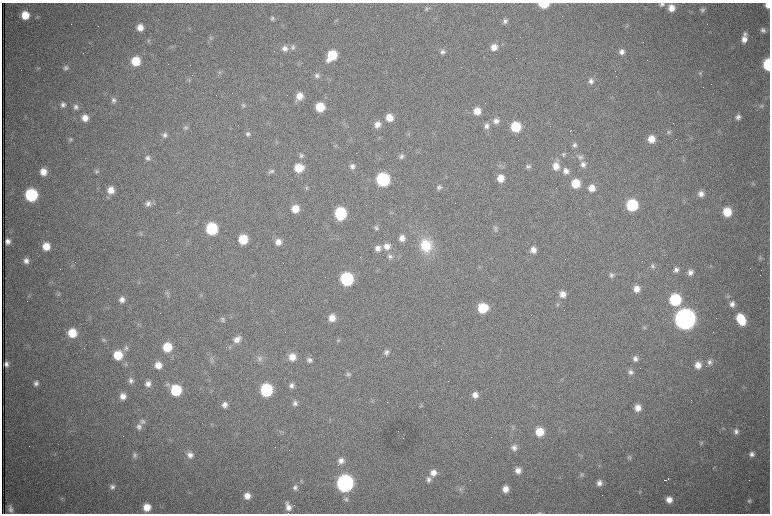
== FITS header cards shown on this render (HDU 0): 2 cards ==
NAXIS1  =                 1536 /fastest changing axis
NAXIS2  =                 1023 /next to fastest changing axis

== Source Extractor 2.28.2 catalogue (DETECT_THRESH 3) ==
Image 1536 x 1023 px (HDU 0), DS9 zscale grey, zoomed out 1/2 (1 PNG px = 2 x 2 image px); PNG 772 x 516 px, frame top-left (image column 1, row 1022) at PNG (2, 3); no overlay
Background 1030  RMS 16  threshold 47.7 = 3 sigma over >= 5 px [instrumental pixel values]
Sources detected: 255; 61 cannot appear on this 1/2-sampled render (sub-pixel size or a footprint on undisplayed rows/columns) and are not listed; the other 194 listed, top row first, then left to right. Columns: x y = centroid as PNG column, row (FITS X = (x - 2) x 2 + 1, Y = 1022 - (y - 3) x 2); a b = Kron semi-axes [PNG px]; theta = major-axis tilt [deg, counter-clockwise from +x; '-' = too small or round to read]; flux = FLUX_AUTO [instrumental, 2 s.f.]
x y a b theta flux
543 4 7 4 -1 1.1e+05
662 4 7 6 - 1.0e+04
767 5 6 5 - 2.2e+04
671 8 7 7 - 3.4e+04
427 9 6 4 26 5.9e+03
702 10 6 5 - 8.3e+03
25 15 7 7 - 6.6e+04
272 19 6 5 - 7.0e+03
505 21 6 6 - 1.1e+04
140 28 6 6 - 3.1e+04
763 30 7 6 - 1.2e+04
210 38 6 5 - 6.6e+03
744 38 11 6 81 3.0e+04
148 41 5 5 - 5.3e+03
293 47 7 6 - 1.0e+04
494 47 7 7 - 2.9e+04
285 48 7 7 - 1.9e+04
442 52 7 6 - 1.2e+04
622 52 6 6 - 1.6e+04
332 55 9 7 54 1.3e+05
136 61 7 7 - 9.0e+04
768 64 8 5 -88 2.1e+05
190 65 2 1 - 9.8e+04
38 68 5 4 - 4.8e+03
66 68 7 6 - 1.0e+04
219 73 6 3 82 4.9e+03
700 73 5 5 - 5.1e+03
317 76 7 6 - 9.4e+03
591 81 7 7 - 1.5e+04
216 95 2 1 - 1.7e+03
299 96 8 8 - 3.5e+04
113 100 7 6 - 1.1e+04
63 105 6 6 - 1.2e+04
243 105 5 5 - 6.3e+03
761 106 7 6 - 7.8e+03
76 107 7 6 - 1.2e+04
320 107 7 7 - 9.4e+04
477 111 7 7 - 4.3e+04
738 117 6 6 - 1.2e+04
85 118 7 7 - 3.1e+04
389 118 7 7 - 4.3e+04
496 121 8 7 - 1.8e+04
377 125 7 7 - 2.4e+04
487 126 8 7 - 1.7e+04
516 127 7 7 - 1.4e+05
186 128 6 6 - 7.3e+03
571 130 2 1 - 2.9e+03
668 132 6 5 - 7.1e+03
248 134 6 6 - 9.0e+03
408 134 4 3 - 3.7e+03
165 135 7 6 - 1.1e+04
651 139 7 7 - 4.3e+04
70 140 6 5 - 6.7e+03
574 145 7 7 - 1.1e+04
335 146 6 5 - 5.5e+03
564 154 6 5 - 6.9e+03
301 156 7 6 - 8.3e+03
401 156 6 6 - 1.0e+04
580 157 8 7 - 1.2e+04
148 158 7 7 - 1.2e+04
583 164 8 7 - 1.7e+04
352 166 6 6 - 1.3e+04
556 166 11 8 81 3.8e+04
528 167 6 6 - 9.7e+03
299 168 8 7 - 7.2e+04
96 171 6 5 - 6.8e+03
271 171 9 5 40 9.0e+03
566 171 8 7 - 2.0e+04
43 172 7 7 - 3.7e+04
500 178 7 7 - 4.3e+04
383 180 8 7 - 4.8e+05
576 183 7 7 - 8.3e+04
753 184 6 3 -22 4.2e+03
439 187 7 6 - 9.4e+03
306 188 5 5 - 5.5e+03
591 188 7 7 - 3.4e+04
111 190 8 8 - 3.8e+04
701 194 7 7 - 2.1e+04
31 195 8 7 - 3.7e+05
684 200 5 3 - 3.8e+03
148 204 7 7 - 1.4e+04
632 205 7 7 - 2.6e+05
295 209 7 7 - 4.7e+04
727 212 8 7 - 8.6e+04
340 213 8 7 - 2.8e+05
376 228 7 6 - 8.9e+03
212 229 8 7 - 2.9e+05
495 229 7 5 75 9.1e+03
141 234 5 3 - 3.8e+03
402 238 7 6 - 2.5e+04
243 239 7 7 - 1.1e+05
8 241 5 5 - 1.6e+04
278 242 7 7 - 2.5e+04
46 246 7 7 - 5.1e+04
387 246 8 8 - 2.6e+04
426 246 16 13 -72 1.2e+05
378 248 7 7 - 2.0e+04
533 250 7 7 - 2.3e+04
390 256 7 7 - 1.2e+04
760 258 6 5 - 5.8e+03
26 261 7 6 - 1.7e+04
652 266 6 5 - 8.0e+03
710 266 3 3 - 3.1e+03
676 270 7 6 - 1.3e+04
690 272 7 6 - 1.7e+04
611 275 7 6 - 1.0e+04
347 279 8 7 - 4.4e+05
139 282 4 2 - 3.1e+03
636 289 7 6 - 2.9e+04
167 293 6 3 -76 5.5e+03
58 294 5 4 - 5.5e+03
562 294 7 7 - 2.7e+04
29 295 4 2 - 2.6e+03
201 295 4 3 - 2.9e+03
728 296 5 4 - 5.4e+03
122 300 7 7 - 1.8e+04
675 300 8 7 - 2.8e+05
557 304 6 5 - 5.9e+03
732 304 8 7 - 1.7e+04
483 308 8 7 - 1.2e+05
332 318 7 7 - 3.8e+04
222 319 6 5 - 7.3e+03
685 319 9 8 - 4.8e+06
741 319 11 7 -65 1.1e+05
644 328 6 3 -79 4.4e+03
72 333 8 7 - 8.6e+04
237 339 11 7 40 2.5e+04
103 340 6 5 - 5.7e+03
339 340 6 4 90 5.1e+03
167 347 7 7 - 9.3e+04
126 348 8 6 -74 9.9e+03
386 352 7 6 - 1.2e+04
118 355 7 7 - 9.5e+04
292 357 8 7 - 4.0e+04
259 358 10 7 -56 1.5e+04
635 359 7 6 - 1.3e+04
212 360 7 4 -6 6.5e+03
309 360 6 6 - 1.1e+04
710 362 7 7 - 1.3e+04
6 364 5 4 - 1.3e+04
158 365 6 6 - 3.7e+04
698 365 8 7 - 3.1e+04
630 372 7 7 - 1.2e+04
348 374 7 6 - 8.2e+03
131 381 7 6 - 1.3e+04
36 383 7 6 - 1.2e+04
148 384 7 6 - 1.8e+04
167 384 7 6 - 8.8e+03
292 385 6 6 - 1.3e+04
176 390 7 7 - 2.0e+05
266 390 8 7 - 3.6e+05
475 395 7 6 - 2.2e+04
123 396 7 7 - 2.6e+04
387 402 2 1 - 2.7e+03
295 403 7 6 - 1.3e+04
225 405 6 6 - 1.8e+04
421 405 4 2 - 2.3e+03
638 408 7 7 - 3.2e+04
143 422 9 7 48 1.3e+04
139 426 9 7 80 1.6e+04
513 427 6 5 - 6.0e+03
736 431 7 6 - 1.3e+04
281 432 6 2 42 3.3e+03
539 432 7 7 - 6.9e+04
701 443 5 5 - 6.0e+03
514 448 8 6 72 1.5e+04
752 454 6 6 - 1.4e+04
134 455 7 6 - 8.7e+03
190 455 8 8 - 2.2e+04
629 457 8 5 -76 6.9e+03
341 461 8 7 - 2.2e+04
714 468 5 2 - 2.1e+03
518 470 7 6 - 2.3e+04
433 473 9 8 - 2.8e+04
581 474 6 5 - 6.0e+03
668 479 2 1 - 2.0e+03
428 480 8 7 - 1.6e+04
665 480 3 1 - 3.1e+03
345 483 8 8 - 1.5e+06
599 483 7 6 - 1.7e+04
112 487 7 6 - 1.2e+04
295 488 7 7 - 1.3e+04
460 489 5 4 - 7.2e+03
505 489 7 6 - 2.9e+04
640 491 6 3 22 3.8e+03
247 496 7 6 - 2.9e+04
62 499 6 3 41 4.1e+03
346 499 8 6 -81 9.1e+03
669 500 7 6 - 2.7e+04
749 501 6 6 - 9.0e+03
147 507 7 7 - 4.7e+04
288 507 11 6 -77 2.8e+04
10 509 9 5 -81 1.5e+04
540 513 6 3 4 4.4e+03
At the frame edge (FLAGS 8, measured only in part): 5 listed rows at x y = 543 4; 662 4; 767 5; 768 64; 540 513
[61 sub-pixel or undisplayed-footprint detections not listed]